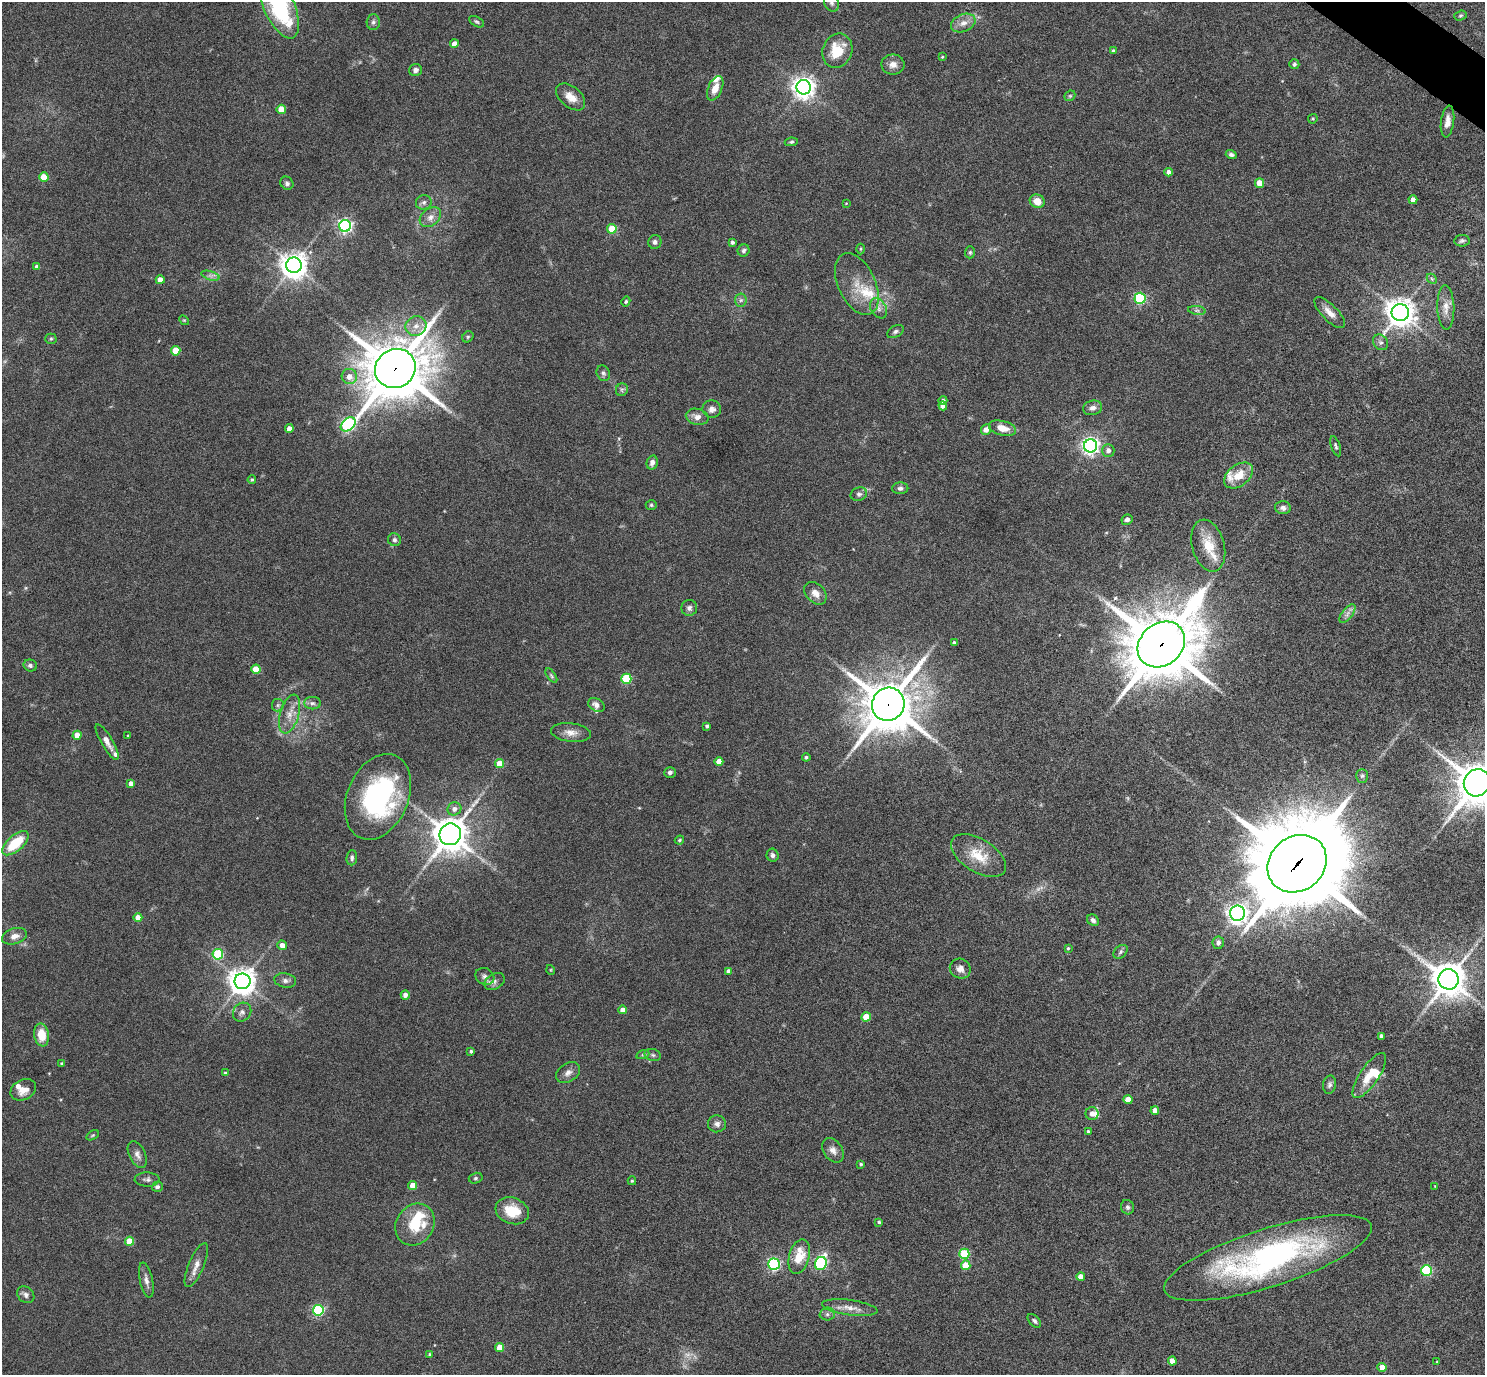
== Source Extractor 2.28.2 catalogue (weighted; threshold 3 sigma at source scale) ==
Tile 10 of 4 x 4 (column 2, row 3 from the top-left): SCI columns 1489-2971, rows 1670-3042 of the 5940 x 5944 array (HDU 1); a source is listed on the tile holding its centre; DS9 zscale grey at full resolution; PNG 1487 x 1377 px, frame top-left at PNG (2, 2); each listed source drawn as its Kron ellipse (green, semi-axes under 4 px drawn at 4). Shown black and unused: <1% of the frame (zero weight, under 5 of 9 exposures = <1% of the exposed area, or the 3 px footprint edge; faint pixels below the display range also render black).
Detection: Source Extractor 2.28.2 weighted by HDU 2 'WHT'; one run over the whole footprint, this tile lists its part. Background 0.0429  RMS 0.0039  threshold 0.016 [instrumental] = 3 sigma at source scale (4.09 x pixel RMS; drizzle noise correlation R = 1.36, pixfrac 0.8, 0.05/0.05 arcsec/px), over >= 5 px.
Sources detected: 211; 3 too faint to see at this stretch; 1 long thin detection or spike segment (spike, bleed or trail) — neither listed nor drawn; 14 inside a brighter listed object's ellipse — not listed separately; the other 193 listed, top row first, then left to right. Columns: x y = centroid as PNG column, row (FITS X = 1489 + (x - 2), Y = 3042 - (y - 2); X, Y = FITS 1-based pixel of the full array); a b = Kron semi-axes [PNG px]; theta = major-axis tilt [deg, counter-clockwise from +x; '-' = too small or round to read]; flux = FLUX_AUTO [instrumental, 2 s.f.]
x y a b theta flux
831 3 9 7 -61 1.2
279 6 35 15 -66 36
1461 15 6 4 19 0.54
373 22 8 6 87 0.99
477 22 8 5 -29 0.69
963 23 13 8 23 2.8
454 44 4 4 - 4.2
1113 50 4 4 - 0.51
837 51 17 14 68 10
942 57 4 3 - 0.3
893 64 11 10 - 2.5
1294 64 5 5 - 0.68
415 70 6 6 - 1.4
804 87 7 7 - 280
715 88 13 7 66 4
1070 96 6 5 - 0.51
571 97 17 10 -40 4.1
281 109 4 4 - 5.8
1313 119 5 4 - 0.48
1447 121 16 6 82 2.8
791 142 6 4 10 0.59
1231 155 5 4 - 0.98
1169 172 4 4 - 1.8
44 177 4 4 - 8.3
287 183 7 6 - 0.92
1260 183 5 4 - 5.3
1413 200 4 4 - 3
1037 201 7 6 - 4.3
424 202 8 7 - 1.2
846 203 3 3 - 0.25
430 217 12 8 39 2.4
345 226 6 6 - 85
612 229 5 5 - 10
1462 241 7 6 - 0.76
655 242 7 6 - 1.1
732 242 4 4 - 0.91
861 249 5 3 - 0.41
744 250 6 5 - 0.85
970 252 6 5 - 0.61
294 265 8 7 - 420
37 267 4 4 - 1.3
210 276 9 4 -17 1.1
1432 279 6 4 -46 0.57
160 280 4 4 - 3.4
857 284 33 18 -65 9.2
1140 298 5 5 - 41
741 300 6 6 - 0.93
626 301 5 4 - 0.57
1446 307 22 8 -88 3.3
878 308 11 7 -58 1.9
1197 310 9 4 -8 0.9
1400 312 8 8 - 500
1330 313 20 8 -45 3.2
184 320 5 4 - 0.39
416 326 10 9 - 3.1
895 332 9 5 28 1
468 337 6 5 - 0.53
51 339 5 5 - 0.51
1381 342 8 7 - 1.2
176 351 5 5 - 8.1
395 368 21 19 32 2100
603 373 8 6 -64 1.1
349 376 7 7 - 2.8
622 390 6 6 - 0.77
943 401 4 4 - 0.94
943 406 4 4 - 1.9
1093 408 10 7 12 1.8
712 409 9 9 - 1.8
697 417 11 8 -13 2.5
348 424 8 6 41 66
1002 428 14 7 -15 4.2
289 429 4 4 - 2.5
986 430 5 5 - 2.2
1090 446 6 6 - 150
1336 446 10 4 -71 0.72
1108 450 6 6 - 1.5
652 462 7 5 75 1.7
1239 475 16 10 37 6.5
252 480 4 3 - 0.44
900 488 8 6 2 1
859 494 8 6 16 1
651 505 5 5 - 0.53
1283 508 8 6 -9 1.3
1127 520 6 4 29 1.1
394 540 7 6 - 0.93
1208 546 26 16 -75 8.7
815 593 13 9 -45 2.6
689 608 8 8 - 1.2
1347 614 11 5 52 1.5
954 643 4 3 - 0.72
1161 644 25 21 41 2700
30 665 7 6 - 1.1
256 669 4 4 - 6.8
551 676 8 4 -55 0.58
626 679 5 5 - 24
312 703 8 6 -1 1.2
888 704 17 16 - 1700
278 705 6 6 - 0.77
596 705 9 6 -32 1.8
290 714 20 9 74 4.2
707 726 4 3 - 0.68
571 732 20 9 -7 3.3
77 735 4 4 - 4.5
128 736 3 2 - 0.4
107 742 20 5 -60 2.6
806 757 4 4 - 0.65
719 762 4 4 - 3.7
500 764 4 4 - 6.5
670 772 6 5 - 1.2
1362 776 7 5 88 0.77
131 783 4 4 - 2.1
1477 783 14 13 - 1300
378 797 45 30 67 55
454 809 7 6 - 1.8
450 834 11 10 - 750
679 840 5 3 - 0.44
15 843 16 7 41 13
773 855 6 6 - 1.2
978 856 31 16 -32 9.3
352 858 8 5 85 0.93
1297 864 31 27 39 5300
1238 913 8 7 - 220
138 918 4 4 - 4.6
1093 920 6 5 - 1.4
14 936 13 8 17 2.4
1218 943 6 5 - 1.6
282 945 5 4 - 2.5
1068 948 4 3 - 0.47
1121 952 8 5 43 0.83
218 954 5 5 - 25
960 969 10 9 - 2.4
551 970 5 3 - 0.28
728 971 4 4 - 1.4
485 976 10 8 -28 1.6
1449 979 10 10 - 760
285 980 11 7 -10 1.5
242 981 8 8 - 430
495 981 11 7 30 1.6
405 995 4 4 - 1.7
623 1010 4 4 - 2.5
242 1012 10 8 48 1.6
866 1017 5 4 - 5.8
42 1035 11 7 -80 6.3
1381 1036 4 4 - 1.2
471 1051 4 4 - 0.68
643 1054 7 4 19 0.63
653 1055 8 6 -17 0.97
62 1064 3 3 - 0.71
225 1073 4 4 - 0.48
568 1073 13 9 34 2.1
1369 1075 26 9 56 6.9
1329 1085 9 6 78 1.1
23 1090 13 10 27 3.5
1128 1100 4 4 - 4.8
1155 1110 4 4 - 2.7
1092 1114 6 6 - 2
717 1124 9 8 - 1.7
1088 1132 4 3 - 0.66
93 1135 7 4 31 0.5
833 1150 13 9 -55 2.4
137 1154 14 8 -65 2
861 1164 4 3 - 0.54
476 1178 7 5 15 0.68
147 1179 12 7 -2 1.2
632 1181 4 4 - 0.51
413 1185 4 4 - 5.2
1435 1186 3 3 - 0.25
157 1187 5 5 - 1.2
1127 1207 7 6 - 0.87
512 1211 17 13 -19 8.5
879 1222 3 3 - 0.56
415 1225 22 18 56 11
129 1241 4 4 - 8
964 1254 5 5 - 22
799 1256 18 10 74 7.6
1268 1258 109 29 17 100
821 1263 7 5 67 50
774 1264 6 5 - 60
196 1265 24 7 67 3.1
966 1265 5 4 - 6.5
1427 1270 5 5 - 29
1081 1277 4 4 - 2.9
146 1280 18 6 -78 2
26 1295 9 7 -41 1.3
850 1308 28 7 -7 4.1
318 1310 5 5 - 40
827 1314 7 6 - 1.2
1034 1321 8 5 -45 0.81
500 1348 4 4 - 6.1
430 1355 4 4 - 0.58
1172 1361 4 4 - 4.1
1437 1362 3 3 - 0.37
1382 1367 4 4 - 4
Overlapping masked pixels (flux is a lower limit): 4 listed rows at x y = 395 368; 1161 644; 888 704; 1297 864
Isophote crosses this tile's border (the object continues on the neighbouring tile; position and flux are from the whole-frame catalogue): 3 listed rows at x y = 831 3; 279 6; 1477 783